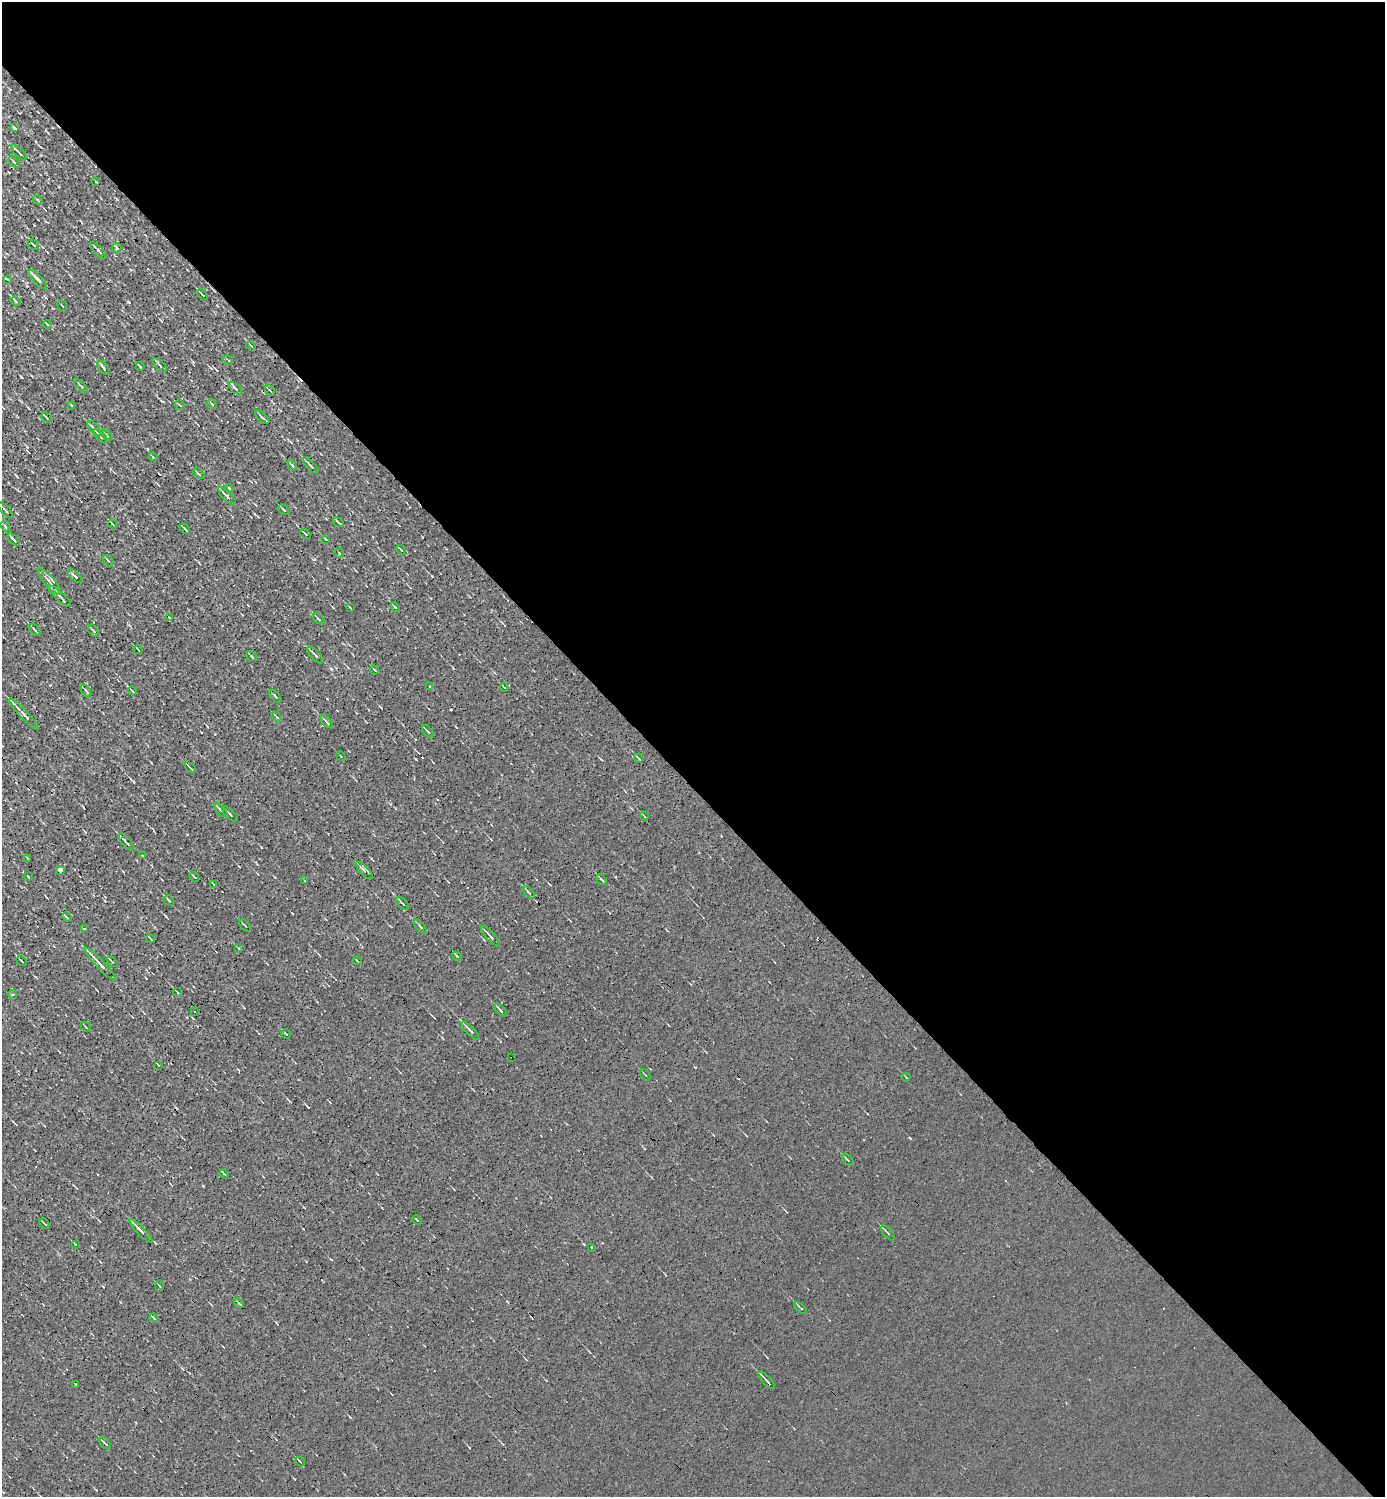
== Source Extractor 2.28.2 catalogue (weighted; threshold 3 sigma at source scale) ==
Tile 8 of 4 x 4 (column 4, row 2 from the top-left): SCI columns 4444-5826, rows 2989-4483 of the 5978 x 5977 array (HDU 1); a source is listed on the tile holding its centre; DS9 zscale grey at full resolution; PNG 1387 x 1499 px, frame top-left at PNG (2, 2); each listed source drawn as its Kron ellipse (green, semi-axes under 4 px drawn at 4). Shown black and unused: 53% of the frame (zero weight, under 3 of 4 exposures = <1% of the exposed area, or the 3 px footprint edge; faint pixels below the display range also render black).
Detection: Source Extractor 2.28.2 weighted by HDU 2 'WHT'; one run over the whole footprint, this tile lists its part. Background 0.00236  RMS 0.01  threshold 0.0455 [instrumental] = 3 sigma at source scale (4.5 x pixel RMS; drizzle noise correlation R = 1.50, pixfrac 1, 0.05/0.05 arcsec/px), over >= 5 px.
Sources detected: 147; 17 cosmic-ray / hot-pixel residue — neither listed nor drawn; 2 inside a brighter listed object's ellipse — not listed separately; the other 128 listed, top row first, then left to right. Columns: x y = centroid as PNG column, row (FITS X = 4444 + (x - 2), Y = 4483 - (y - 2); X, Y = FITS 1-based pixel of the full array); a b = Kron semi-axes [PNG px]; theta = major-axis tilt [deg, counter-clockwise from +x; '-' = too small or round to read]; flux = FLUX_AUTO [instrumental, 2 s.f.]
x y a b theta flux
15 128 4 3 - 1.3
19 153 10 3 -47 3.4
14 162 6 3 -45 1.2
96 182 3 2 - 0.67
38 200 5 4 - 1.7
34 245 6 2 -41 1.1
117 248 5 4 - 1.4
98 251 11 2 -48 3.3
7 279 4 2 - 0.91
38 280 13 4 -47 5.8
202 295 6 2 -46 2
16 301 5 3 - 1.1
62 306 5 2 - 0.78
47 324 4 2 - 0.93
251 346 5 3 - 0.97
228 360 5 2 - 0.89
160 365 9 3 -47 2
140 366 4 2 - 0.89
104 368 8 3 -54 2.3
81 386 9 3 -44 1.7
236 389 8 3 -41 1.9
270 390 6 2 -54 1.2
212 404 5 3 - 0.93
71 405 3 2 - 1.1
180 405 5 2 - 0.92
46 417 5 2 - 1.2
262 417 9 2 -42 1.8
94 428 9 3 -48 2.3
107 435 6 2 -46 1.4
101 436 9 2 -46 4.4
153 457 4 2 - 0.95
292 465 6 3 -60 1.5
311 466 10 3 -45 3.5
199 474 6 2 -41 1.4
229 488 4 3 - 0.8
227 497 12 3 -47 4.2
5 510 10 2 -48 1.3
284 510 6 2 -45 1.4
338 522 6 3 -35 1.4
112 524 5 2 - 1.4
5 526 6 3 -46 1.5
185 529 6 2 -46 1.7
306 534 6 3 -42 1.2
13 539 7 2 -45 2.2
326 539 4 2 - 0.79
401 550 5 3 - 0.85
339 553 5 3 - 0.89
108 561 7 2 -49 1.1
75 576 9 3 -42 2.1
50 582 17 5 -49 4.7
60 596 15 3 -43 2.9
350 607 4 2 - 0.88
395 607 5 3 - 1.2
169 617 3 2 - 0.69
319 619 7 3 -42 1.6
35 630 7 2 -45 1.6
93 631 7 3 -55 1.6
138 650 4 2 - 1
315 655 11 3 -46 2.8
251 656 6 3 -37 1.1
374 670 5 2 - 0.85
430 687 3 3 - 3.2
504 687 4 2 - 0.89
86 691 7 2 -58 1.3
132 691 4 3 - 1.2
275 696 7 3 -49 1.3
24 714 21 3 -47 9.2
277 717 6 2 -45 1.2
327 722 7 2 -48 2
428 732 7 3 -49 1.5
341 756 5 2 - 0.63
639 758 5 2 - 1
190 768 6 2 -42 1.1
221 810 9 3 -45 1.8
230 814 10 2 -46 2.3
644 816 4 2 - 0.77
126 842 10 3 -48 2.6
143 855 3 2 - 0.7
27 858 4 2 - 0.95
60 870 4 4 - 4.9
364 870 11 4 -46 2.8
28 876 3 2 - 0.85
194 877 5 2 - 0.83
602 880 6 2 -45 2
305 881 3 3 - 2.3
214 884 4 2 - 0.94
529 892 7 4 -50 1.7
169 901 6 3 -48 1.5
403 904 8 2 -45 2.5
67 917 5 3 - 1.4
245 926 7 2 -49 1
421 927 8 3 -50 2.3
84 929 3 2 - 1.3
491 936 13 3 -47 3
151 939 4 2 - 1.4
238 948 4 2 - 0.78
457 956 5 2 - 0.83
22 961 5 2 - 0.95
357 961 4 2 - 0.78
112 962 6 2 -44 1.4
100 964 22 3 -46 11
178 992 4 2 - 0.97
13 995 4 4 - 1.8
500 1010 8 4 -45 1.9
194 1011 3 2 - 1.3
86 1027 6 2 -42 1.2
470 1031 12 3 -47 4.4
286 1034 5 2 - 0.88
512 1057 3 2 - 1.3
158 1065 3 2 - 0.85
645 1075 6 2 -54 0.8
906 1077 4 2 - 0.79
848 1160 6 2 -42 1.2
224 1174 4 3 - 1
417 1220 5 2 - 1.8
44 1223 5 2 - 1.3
141 1231 16 3 -46 5.3
888 1233 9 2 -48 1.9
75 1244 4 2 - 0.77
592 1248 3 3 - 4.7
160 1286 5 3 - 1.1
239 1303 5 3 - 0.94
801 1308 7 2 -46 1.6
154 1318 4 2 - 0.75
766 1380 11 2 -45 2.9
76 1385 3 3 - 3.1
105 1444 7 3 -48 1.9
300 1461 5 2 - 1
Overlapping masked pixels (flux is a lower limit): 2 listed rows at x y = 100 964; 512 1057
Unlisted compact peaks at least as high as the median listed source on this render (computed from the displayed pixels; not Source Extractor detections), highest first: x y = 21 377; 203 1186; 308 1107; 162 401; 910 1138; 294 1479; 22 587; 117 199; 193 362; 16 476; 584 1244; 187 834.